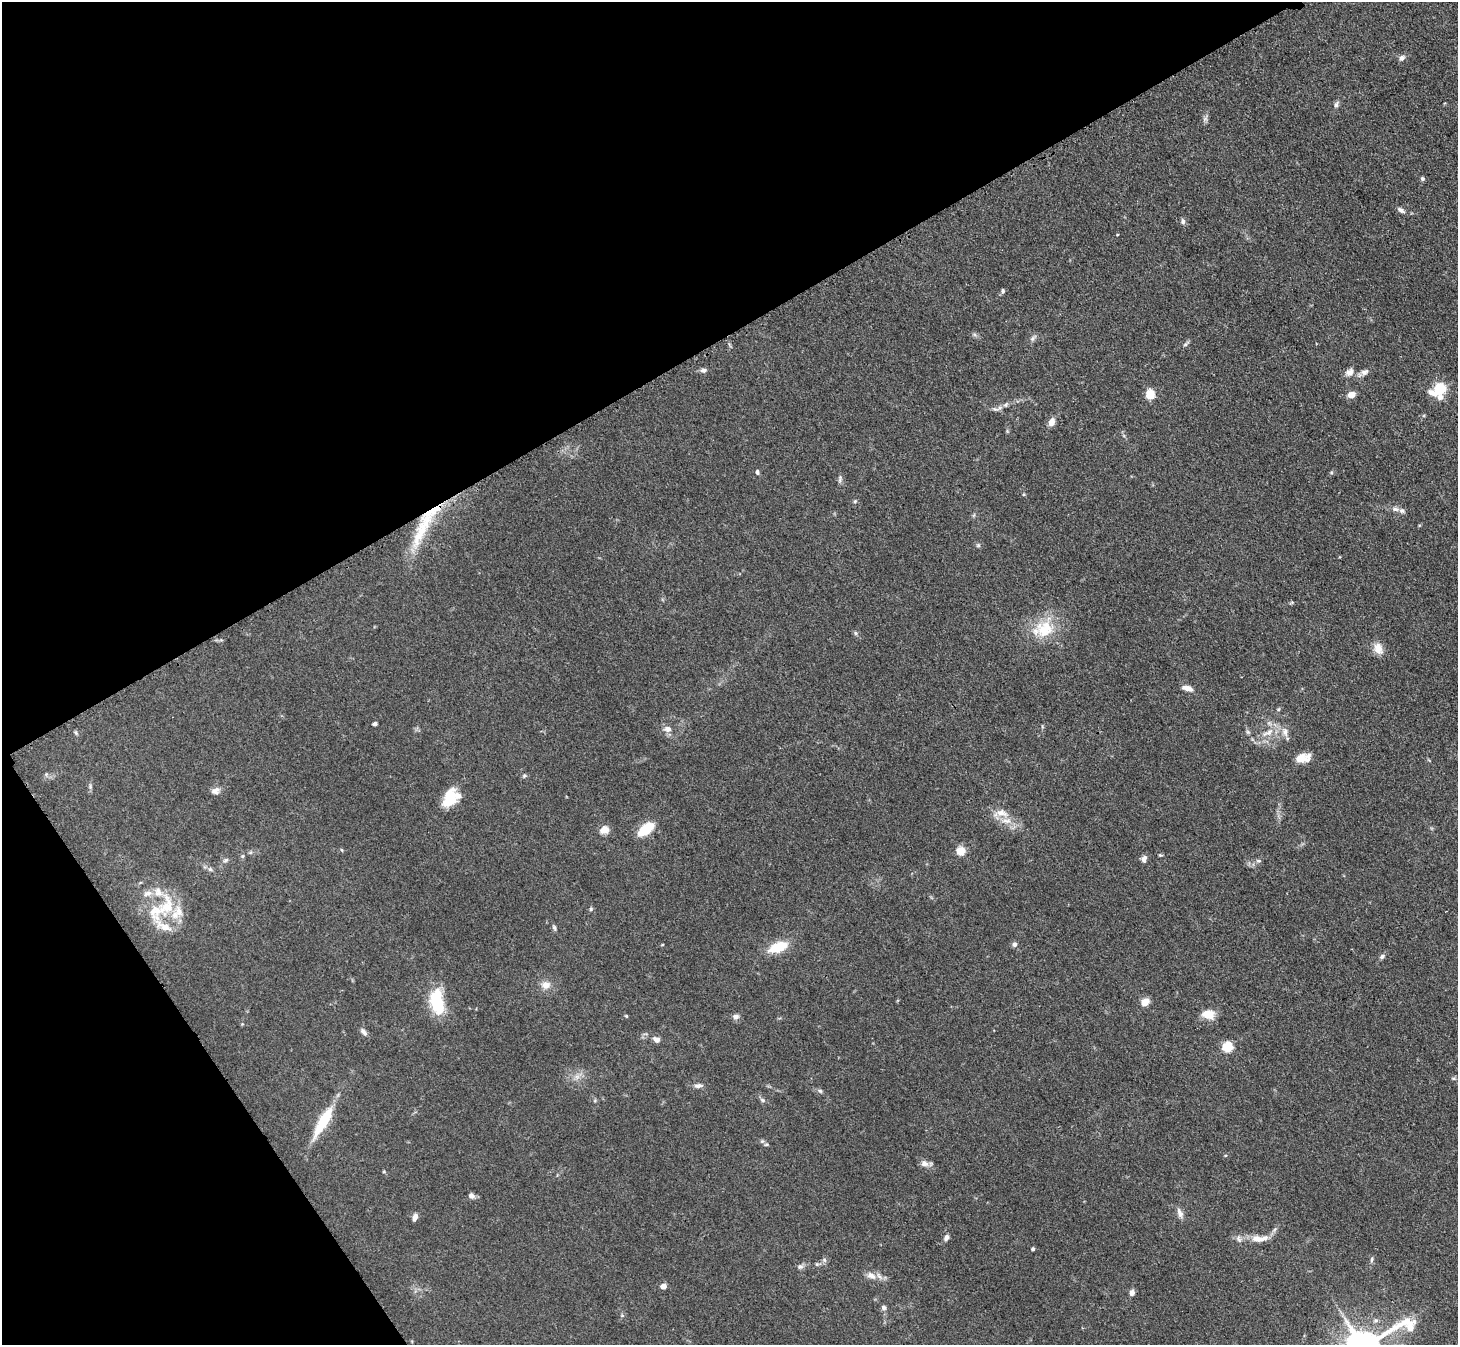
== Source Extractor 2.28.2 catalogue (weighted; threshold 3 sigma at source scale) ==
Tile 5 of 4 x 4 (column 1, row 2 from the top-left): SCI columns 17-1472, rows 2996-4338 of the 5857 x 5850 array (HDU 1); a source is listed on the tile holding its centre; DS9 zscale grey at full resolution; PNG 1460 x 1347 px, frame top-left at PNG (2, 2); no overlay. Shown black and unused: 31% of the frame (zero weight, under 3 of 4 exposures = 2% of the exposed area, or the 3 px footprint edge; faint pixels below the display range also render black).
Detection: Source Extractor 2.28.2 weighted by HDU 2 'WHT'; one run over the whole footprint, this tile lists its part. Background 0.0589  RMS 0.0058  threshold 0.0261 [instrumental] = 3 sigma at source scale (4.5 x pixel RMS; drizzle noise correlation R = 1.50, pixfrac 1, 0.05/0.05 arcsec/px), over >= 5 px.
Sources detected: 101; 12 inside a brighter listed object's ellipse — not listed separately; the other 89 listed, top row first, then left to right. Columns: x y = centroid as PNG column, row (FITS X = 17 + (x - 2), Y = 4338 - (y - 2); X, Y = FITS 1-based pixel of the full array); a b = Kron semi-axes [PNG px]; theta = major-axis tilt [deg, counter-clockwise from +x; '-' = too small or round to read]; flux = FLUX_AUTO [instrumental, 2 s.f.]
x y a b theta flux
1402 58 8 6 46 2
1336 105 8 5 72 1.5
1205 119 7 4 18 1.1
1422 179 5 5 - 1.1
1401 210 12 6 -35 1.8
1183 221 7 6 - 1.5
1003 291 6 5 - 1
1033 338 9 5 49 1.6
1185 345 7 4 19 0.87
703 370 8 5 5 1.8
1350 372 11 9 58 3.4
1364 372 11 7 16 2.4
1440 389 7 6 - 55
1431 392 14 7 -27 4.1
1150 394 11 10 - 6.2
1351 395 8 6 18 4.4
1006 405 8 5 55 1.4
995 409 12 4 -4 1.7
1052 422 9 7 67 3.9
757 472 6 4 -74 1.2
840 479 12 4 77 1.4
855 501 5 4 - 0.72
1395 509 10 6 -15 2.2
422 528 62 13 65 26
978 545 5 5 - 0.89
1044 629 26 23 40 20
855 633 6 4 -71 0.83
1378 648 15 11 -76 5.8
1187 688 13 6 -15 3.8
374 724 4 4 - 1.1
668 729 11 8 -6 3.2
1248 732 6 5 - 0.98
1285 732 14 7 -77 3.4
76 733 6 4 -47 0.85
1268 733 20 7 27 6.6
1302 758 17 9 11 8.6
524 776 5 5 - 0.83
90 787 9 3 -85 1.1
215 791 11 8 22 2.8
450 798 22 13 68 15
1002 813 19 9 -17 6.2
645 829 13 7 38 23
604 830 9 8 - 5.2
342 850 5 3 - 0.54
961 851 5 5 - 23
1160 855 5 4 - 0.64
243 856 6 4 89 0.83
1144 859 9 6 75 2.2
225 860 8 5 27 1.3
1258 861 7 5 -7 1.1
210 869 6 5 - 1.2
167 906 37 24 72 25
591 909 5 5 - 0.85
554 928 8 4 -65 1.1
1015 944 6 6 - 1.8
662 945 4 2 - 0.45
778 947 18 9 20 18
1382 956 8 5 46 1.4
546 985 11 10 - 4.7
1145 1002 9 6 47 5.9
437 1003 22 10 -80 38
1208 1014 14 10 -6 7.9
626 1016 5 4 - 0.57
736 1017 8 6 12 2.4
364 1032 11 6 -50 2
656 1040 8 6 -28 2.9
1227 1047 5 5 - 44
577 1077 7 4 -19 1.8
1453 1078 6 3 -17 0.69
698 1086 11 6 4 2.3
820 1091 6 5 - 1
762 1100 8 5 -28 1.3
323 1122 42 10 60 22
762 1141 6 5 - 1
924 1163 10 8 -16 3.3
472 1196 8 7 - 2.2
1180 1213 14 7 -66 2.9
415 1217 7 5 71 3
946 1237 8 6 58 1.9
1259 1239 23 8 4 7.7
1033 1249 4 3 - 1.2
1372 1259 7 4 83 1.1
824 1260 6 6 - 1.3
800 1267 8 6 20 1.7
871 1276 15 9 -26 4.4
663 1286 4 4 - 6.9
1132 1292 6 5 - 2.6
884 1308 7 6 - 1.6
622 1315 6 4 0 0.68